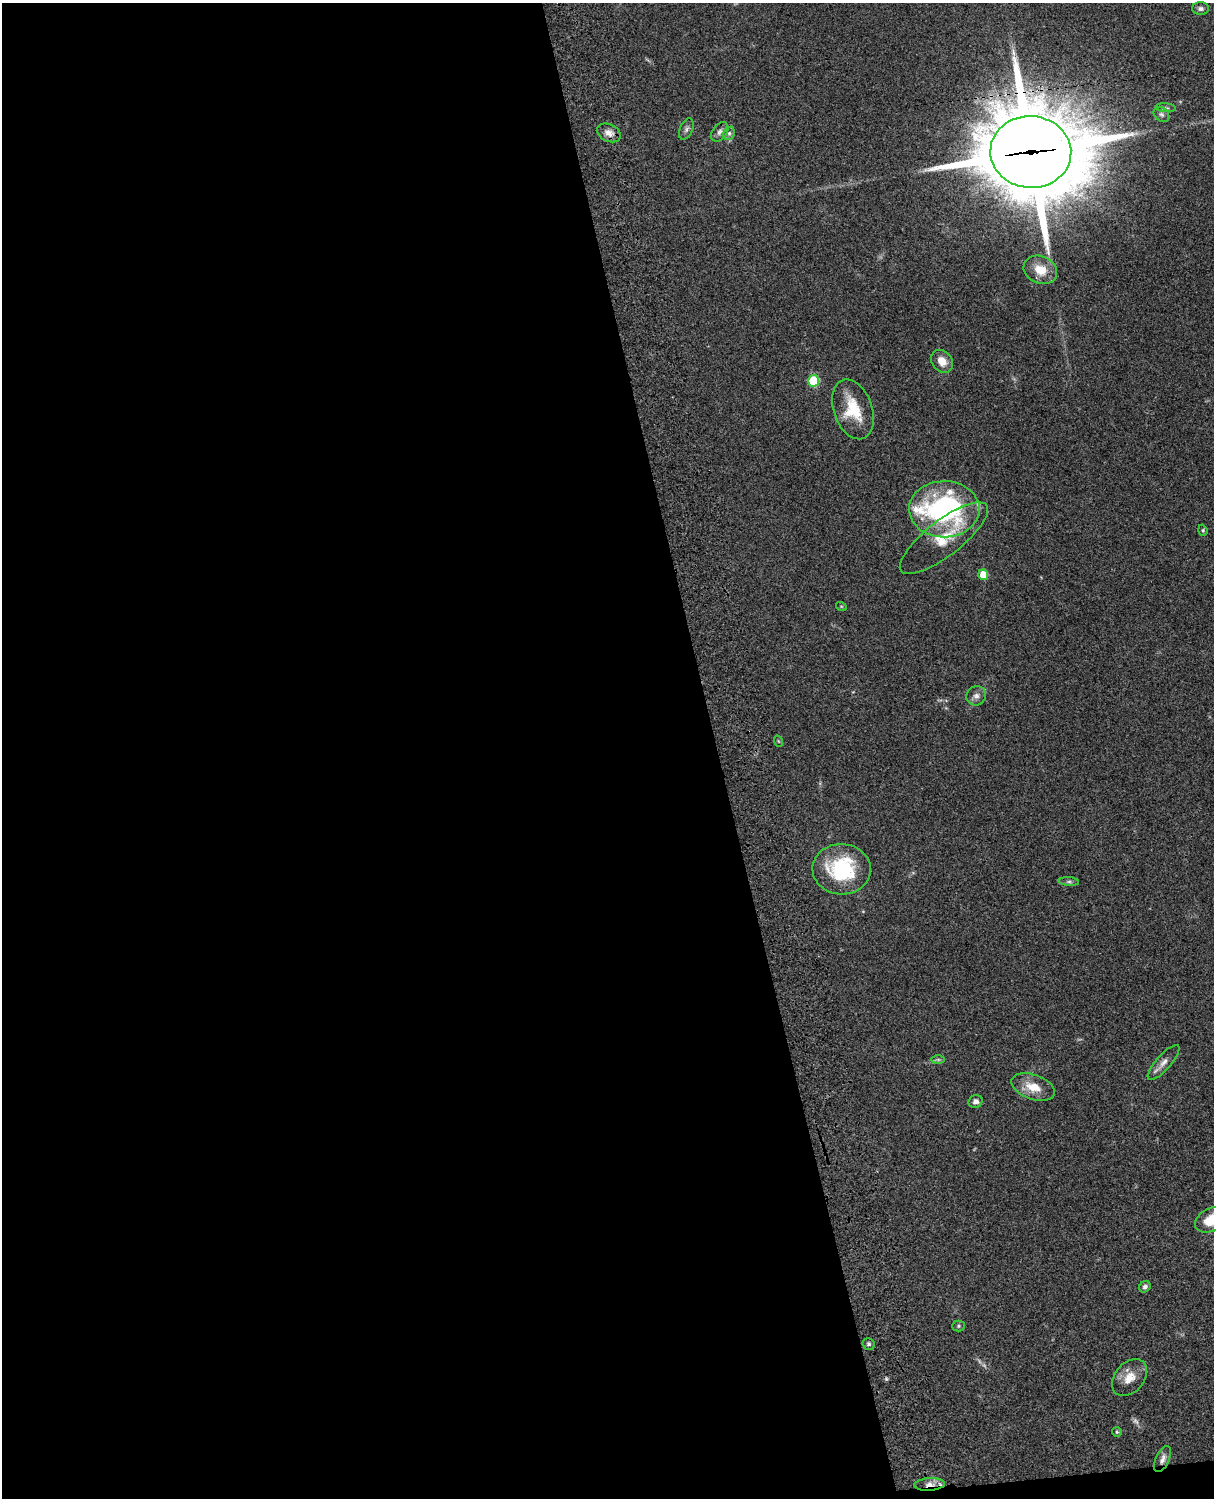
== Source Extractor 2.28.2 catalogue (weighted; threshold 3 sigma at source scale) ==
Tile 9 of 4 x 3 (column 1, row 3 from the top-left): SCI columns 121-1332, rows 277-1772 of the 5088 x 4927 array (HDU 1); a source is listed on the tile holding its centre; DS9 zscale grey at full resolution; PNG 1216 x 1500 px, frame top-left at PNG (2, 3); each listed source drawn as its Kron ellipse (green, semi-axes under 4 px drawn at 4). Shown black and unused: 60% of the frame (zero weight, under 3 of 4 exposures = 6% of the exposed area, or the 3 px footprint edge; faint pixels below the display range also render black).
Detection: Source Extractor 2.28.2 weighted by HDU 2 'WHT'; one run over the whole footprint, this tile lists its part. Background 0.0758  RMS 0.0059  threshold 0.0264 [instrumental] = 3 sigma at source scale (4.5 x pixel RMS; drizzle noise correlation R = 1.50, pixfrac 1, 0.05/0.05 arcsec/px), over >= 5 px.
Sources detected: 37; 2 too faint to see at this stretch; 1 cosmic-ray / hot-pixel residue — neither listed nor drawn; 1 inside a brighter listed object's ellipse — not listed separately; the other 33 listed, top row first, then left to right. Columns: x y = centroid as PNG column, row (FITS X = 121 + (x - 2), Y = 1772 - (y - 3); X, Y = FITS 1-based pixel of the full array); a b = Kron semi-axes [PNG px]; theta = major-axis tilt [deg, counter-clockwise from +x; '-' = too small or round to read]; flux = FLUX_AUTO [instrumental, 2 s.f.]
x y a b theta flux
1200 9 8 6 -1 1.7
1166 108 10 4 -6 0.99
1161 114 9 6 -44 1.7
686 129 11 6 66 1.9
720 132 11 7 53 2.2
609 133 12 8 -26 4.2
729 133 7 5 68 1.4
1031 152 40 36 -4 8200
1040 270 17 13 -25 10
942 361 12 9 -51 6.3
814 381 6 5 - 37
853 409 31 19 -70 21
944 509 35 28 1 100
1203 530 5 4 - 0.75
944 538 54 18 38 22
983 575 5 5 - 12
841 606 5 3 - 0.51
976 696 10 9 - 2.9
778 741 6 3 -71 0.55
842 869 29 25 -2 45
1069 882 10 4 -4 1.3
938 1060 7 4 0 0.96
1164 1062 22 7 49 4.4
1033 1087 23 12 -20 11
976 1101 7 6 - 2.1
1211 1220 17 11 27 14
1145 1287 6 5 - 1.5
958 1326 6 5 - 0.99
869 1344 6 6 - 1.2
1130 1378 21 14 49 8.9
1117 1432 5 5 - 0.77
1163 1459 14 6 66 3
930 1484 15 6 3 4.5
Overlapping masked pixels (flux is a lower limit): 2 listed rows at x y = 1031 152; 930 1484
Isophote crosses this tile's border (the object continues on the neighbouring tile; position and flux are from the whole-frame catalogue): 1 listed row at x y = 1211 1220